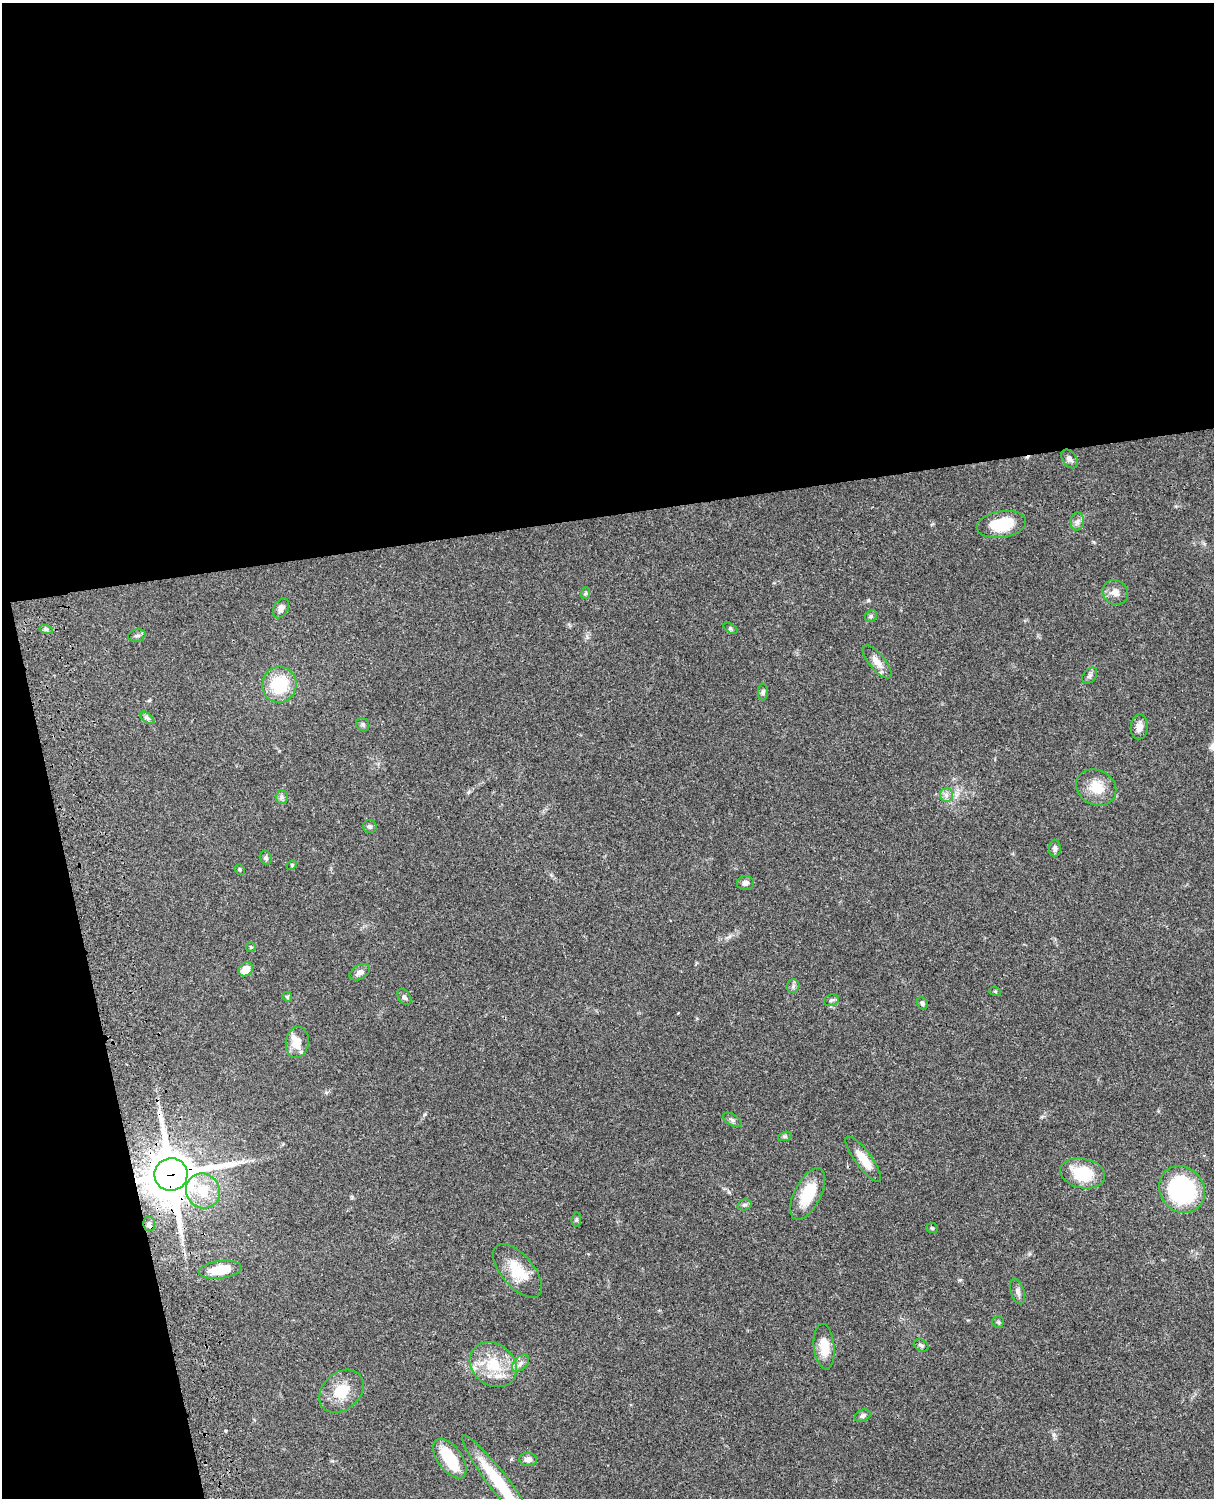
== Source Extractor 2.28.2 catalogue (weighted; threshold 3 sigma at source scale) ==
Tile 1 of 4 x 3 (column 1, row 1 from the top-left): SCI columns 121-1332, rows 3268-4763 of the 5088 x 4925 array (HDU 1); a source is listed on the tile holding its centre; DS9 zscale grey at full resolution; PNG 1216 x 1500 px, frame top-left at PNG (2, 3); each listed source drawn as its Kron ellipse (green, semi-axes under 4 px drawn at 4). Shown black and unused: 40% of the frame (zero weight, under 3 of 4 exposures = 6% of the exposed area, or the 3 px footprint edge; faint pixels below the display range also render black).
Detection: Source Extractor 2.28.2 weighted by HDU 2 'WHT'; one run over the whole footprint, this tile lists its part. Background 0.0765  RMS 0.0057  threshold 0.0258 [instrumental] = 3 sigma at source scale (4.5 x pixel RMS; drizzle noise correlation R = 1.50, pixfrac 1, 0.05/0.05 arcsec/px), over >= 5 px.
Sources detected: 68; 1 inside a brighter object's white glare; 1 cosmic-ray / hot-pixel residue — neither listed nor drawn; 5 inside a brighter listed object's ellipse — not listed separately; the other 61 listed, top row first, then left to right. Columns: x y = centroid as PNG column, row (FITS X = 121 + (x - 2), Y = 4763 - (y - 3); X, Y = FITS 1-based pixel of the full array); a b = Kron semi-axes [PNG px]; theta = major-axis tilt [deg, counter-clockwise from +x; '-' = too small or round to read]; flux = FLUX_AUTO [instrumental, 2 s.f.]
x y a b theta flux
1070 459 10 7 -52 2
1077 521 9 6 87 2.2
1001 524 25 13 9 19
1115 592 13 12 - 4.1
586 593 6 4 71 0.73
281 608 11 7 61 2.9
871 616 7 5 43 1
730 628 8 4 -33 0.91
46 629 6 4 -17 1.1
137 636 9 6 14 1.4
877 662 20 8 -51 4.5
1090 676 9 6 50 1.7
279 685 18 17 - 25
763 692 8 5 90 1.2
147 718 8 4 -37 1.3
363 725 7 6 - 1.2
1139 727 12 8 85 3.3
1096 787 21 17 -28 11
946 795 7 6 - 2
282 797 6 6 - 1.5
370 827 7 6 - 1.4
1055 848 8 6 -88 1.8
266 858 7 5 -66 1.3
292 865 5 4 - 0.66
240 869 5 4 - 0.76
745 883 8 7 - 2
251 947 5 5 - 0.61
246 969 8 6 37 6.6
360 972 11 6 32 2.5
793 986 7 6 - 1.5
995 991 6 4 -19 0.61
287 997 5 4 - 0.78
404 997 9 6 -56 1.5
831 1000 8 5 20 1.4
922 1003 6 5 - 1.2
297 1042 15 11 80 7.8
732 1120 10 5 -32 1.5
785 1136 7 4 18 0.97
863 1159 27 8 -53 10
1083 1173 23 14 -12 21
171 1174 16 16 - 2400
1182 1189 24 22 -51 73
203 1191 18 16 -56 14
808 1194 28 13 63 18
744 1205 7 5 14 1.2
576 1220 7 4 84 0.81
149 1224 7 6 - 1.5
932 1228 6 5 - 0.89
220 1270 22 8 7 12
518 1271 33 16 -49 17
1017 1291 13 6 -72 2.1
998 1322 6 5 - 0.93
921 1345 8 5 -28 1.4
824 1347 23 10 -84 11
520 1363 10 6 44 2.4
493 1365 25 21 -38 20
341 1391 25 18 42 14
862 1416 8 5 23 1.5
450 1459 23 12 -54 21
528 1459 9 6 -5 3
499 1483 59 10 -52 30
Overlapping masked pixels (flux is a lower limit): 1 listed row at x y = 171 1174
Isophote crosses this tile's border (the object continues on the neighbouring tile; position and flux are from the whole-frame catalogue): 1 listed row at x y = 499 1483
Unlisted compact peaks at least as high as the median listed source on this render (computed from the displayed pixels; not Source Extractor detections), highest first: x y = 868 600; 1054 1435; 425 1114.